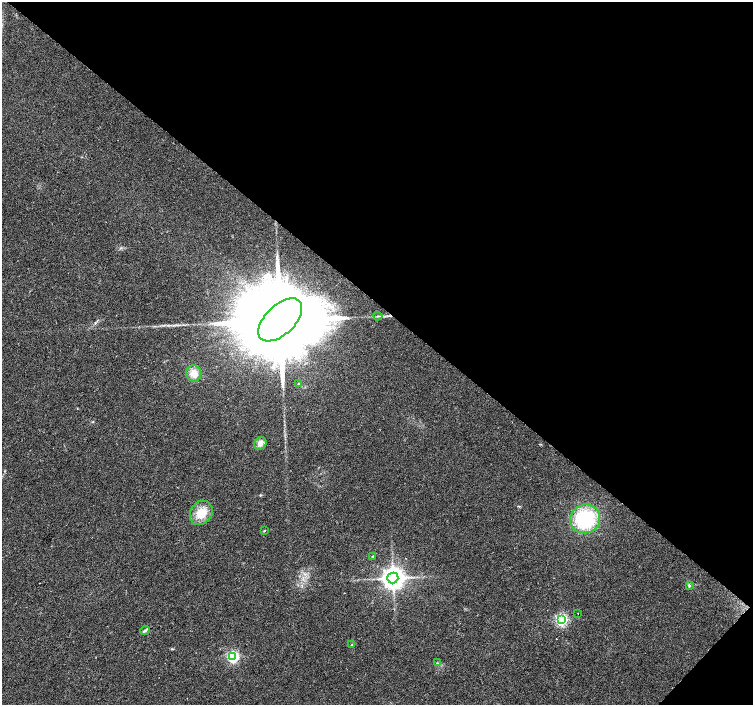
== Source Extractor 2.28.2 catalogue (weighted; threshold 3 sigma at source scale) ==
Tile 8 of 4 x 4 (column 4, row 2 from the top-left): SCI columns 4509-6009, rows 3047-4451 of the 6009 x 6026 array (HDU 1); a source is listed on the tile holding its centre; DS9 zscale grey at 2 x 2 block average (1 PNG px = mean of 2 x 2 image px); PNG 755 x 707 px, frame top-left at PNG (2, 2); each listed source drawn as its Kron ellipse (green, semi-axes under 4 px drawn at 4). Shown black and unused: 44% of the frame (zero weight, under 2 of 3 exposures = <1% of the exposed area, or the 3 px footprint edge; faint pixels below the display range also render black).
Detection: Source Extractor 2.28.2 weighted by HDU 2 'WHT'; one run over the whole footprint, this tile lists its part. Background 0.0533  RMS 0.006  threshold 0.0272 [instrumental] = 3 sigma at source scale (4.5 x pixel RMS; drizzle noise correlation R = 1.50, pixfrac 1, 0.0396/0.0396 arcsec/px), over >= 5 px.
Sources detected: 17; all 17 listed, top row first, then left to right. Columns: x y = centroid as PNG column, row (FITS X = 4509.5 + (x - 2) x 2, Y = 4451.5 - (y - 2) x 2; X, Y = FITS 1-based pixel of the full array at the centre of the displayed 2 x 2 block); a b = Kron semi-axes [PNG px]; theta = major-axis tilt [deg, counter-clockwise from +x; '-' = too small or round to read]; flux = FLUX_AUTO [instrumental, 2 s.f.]
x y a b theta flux
378 316 4 2 - 1.6
280 320 27 14 44 48000
194 373 8 7 - 14
298 384 3 3 - 1.1
260 444 7 5 46 7.9
201 513 13 10 54 26
585 519 15 14 - 110
264 531 3 3 - 1
373 556 3 2 - 0.96
393 578 5 5 - 1400
689 586 3 3 - 1.4
578 613 2 2 - 0.99
561 620 4 4 - 250
145 630 5 3 - 2.7
352 645 3 2 - 1
233 657 4 4 - 210
437 663 3 2 - 0.75
Overlapping masked pixels (flux is a lower limit): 1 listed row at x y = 280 320
Diffuse or blended objects may show on this block-average render without a row.